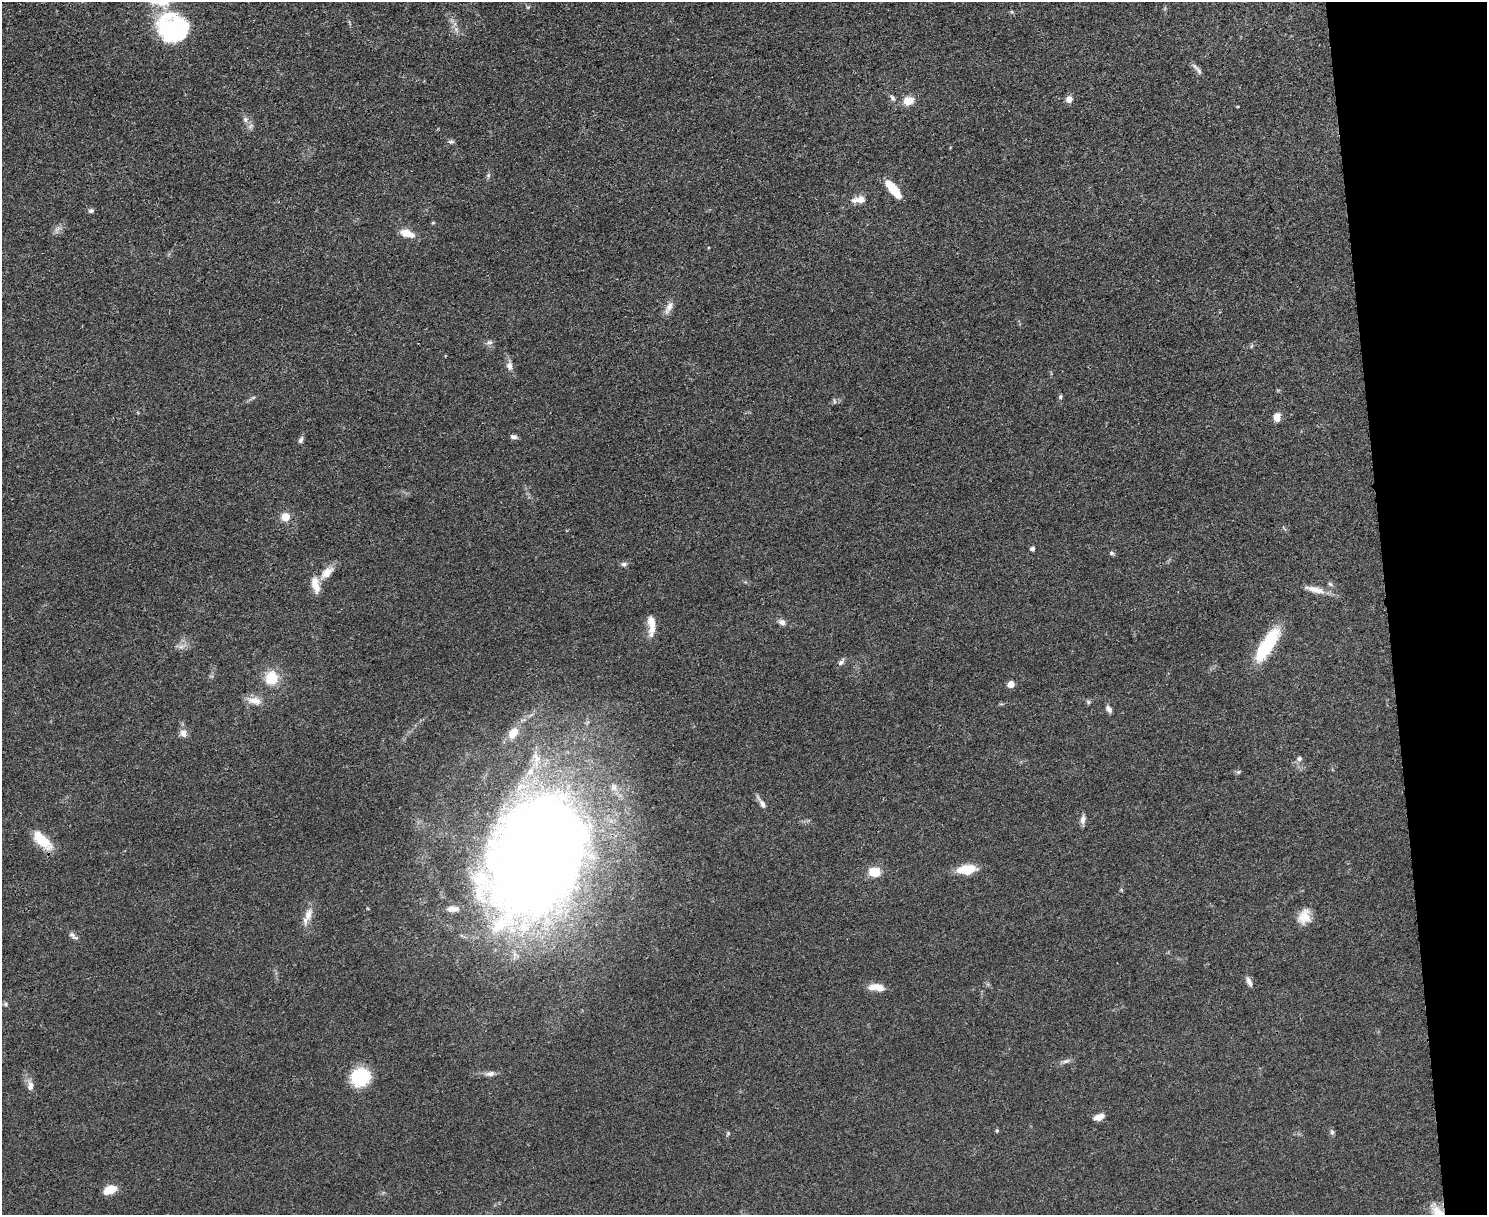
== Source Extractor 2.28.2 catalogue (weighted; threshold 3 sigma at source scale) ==
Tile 9 of 3 x 4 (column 3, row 3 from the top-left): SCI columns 3109-4593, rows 1221-2433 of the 4847 x 4868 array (HDU 1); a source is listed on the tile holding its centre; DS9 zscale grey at full resolution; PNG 1489 x 1217 px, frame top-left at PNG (2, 2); no overlay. Shown black and unused: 7% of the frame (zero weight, under 3 of 4 exposures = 1% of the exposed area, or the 3 px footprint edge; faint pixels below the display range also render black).
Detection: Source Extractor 2.28.2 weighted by HDU 2 'WHT'; one run over the whole footprint, this tile lists its part. Background 0.0485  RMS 0.0049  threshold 0.022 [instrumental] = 3 sigma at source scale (4.5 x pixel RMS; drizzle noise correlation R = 1.50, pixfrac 1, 0.05/0.05 arcsec/px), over >= 5 px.
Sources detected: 75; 5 inside a brighter listed object's ellipse — not listed separately; the other 70 listed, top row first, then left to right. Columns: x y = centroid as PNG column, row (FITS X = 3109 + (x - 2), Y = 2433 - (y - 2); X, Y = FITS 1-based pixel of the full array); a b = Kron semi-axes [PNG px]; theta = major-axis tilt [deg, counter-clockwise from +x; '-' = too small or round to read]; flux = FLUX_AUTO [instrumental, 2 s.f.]
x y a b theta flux
528 7 6 5 - 0.65
1012 12 5 4 - 0.63
172 28 37 33 -33 53
456 29 9 6 -70 2
1195 67 13 6 -48 2
892 98 10 5 -53 1.5
1069 99 9 8 - 2.9
908 101 13 10 19 5.8
245 120 8 7 - 1.7
451 142 9 4 -5 0.99
488 175 7 5 70 1.1
893 189 20 7 -51 14
859 199 20 9 7 4.8
91 211 7 6 - 1.2
433 223 5 3 - 0.49
57 229 12 5 45 1.9
407 233 17 8 -19 7.1
669 307 19 8 61 3.7
489 342 10 6 9 1.6
509 365 15 8 -84 3
1060 397 6 5 - 0.84
253 398 6 4 20 0.73
834 401 7 3 -82 0.71
1277 417 8 6 77 5
514 437 9 5 -13 1.5
301 440 10 5 67 1.4
285 517 9 8 - 5.9
1032 549 5 4 - 1.6
1112 553 7 5 -17 0.98
624 564 8 6 7 1.4
327 572 21 10 42 6.4
1330 584 7 5 -29 1
315 585 20 9 -78 6.6
1315 590 31 8 -14 6
782 622 9 7 -28 2.3
652 625 30 7 80 5.9
1267 645 35 11 57 37
181 647 12 4 11 1.9
841 662 9 6 47 1.7
271 678 14 13 - 13
1011 684 5 5 - 5.3
254 701 21 10 -12 5.3
1088 702 7 5 -23 0.89
1109 709 9 5 -52 2.1
183 733 11 9 -78 3
513 733 16 10 56 6.6
1299 759 7 7 - 1.5
1238 772 8 5 27 0.83
761 802 21 5 -56 2.8
1083 819 13 6 82 2.3
42 840 29 12 -45 13
537 856 118 77 65 980
966 870 19 9 6 13
874 872 12 9 -11 10
1121 890 5 4 - 0.54
308 914 21 10 76 5.2
1304 917 19 14 69 7.3
73 936 15 6 -40 1.9
1249 982 13 5 -69 2.1
876 987 19 7 -7 6.6
5 1004 6 5 - 0.9
1066 1061 14 5 14 1.8
490 1074 13 6 7 2.5
360 1077 21 19 31 21
30 1085 16 9 -81 3.5
1099 1117 12 6 17 3.5
997 1130 5 4 - 0.65
1332 1132 8 5 -81 1.1
728 1134 6 4 68 0.69
110 1190 12 7 24 11
Overlapping masked pixels (flux is a lower limit): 1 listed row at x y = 537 856